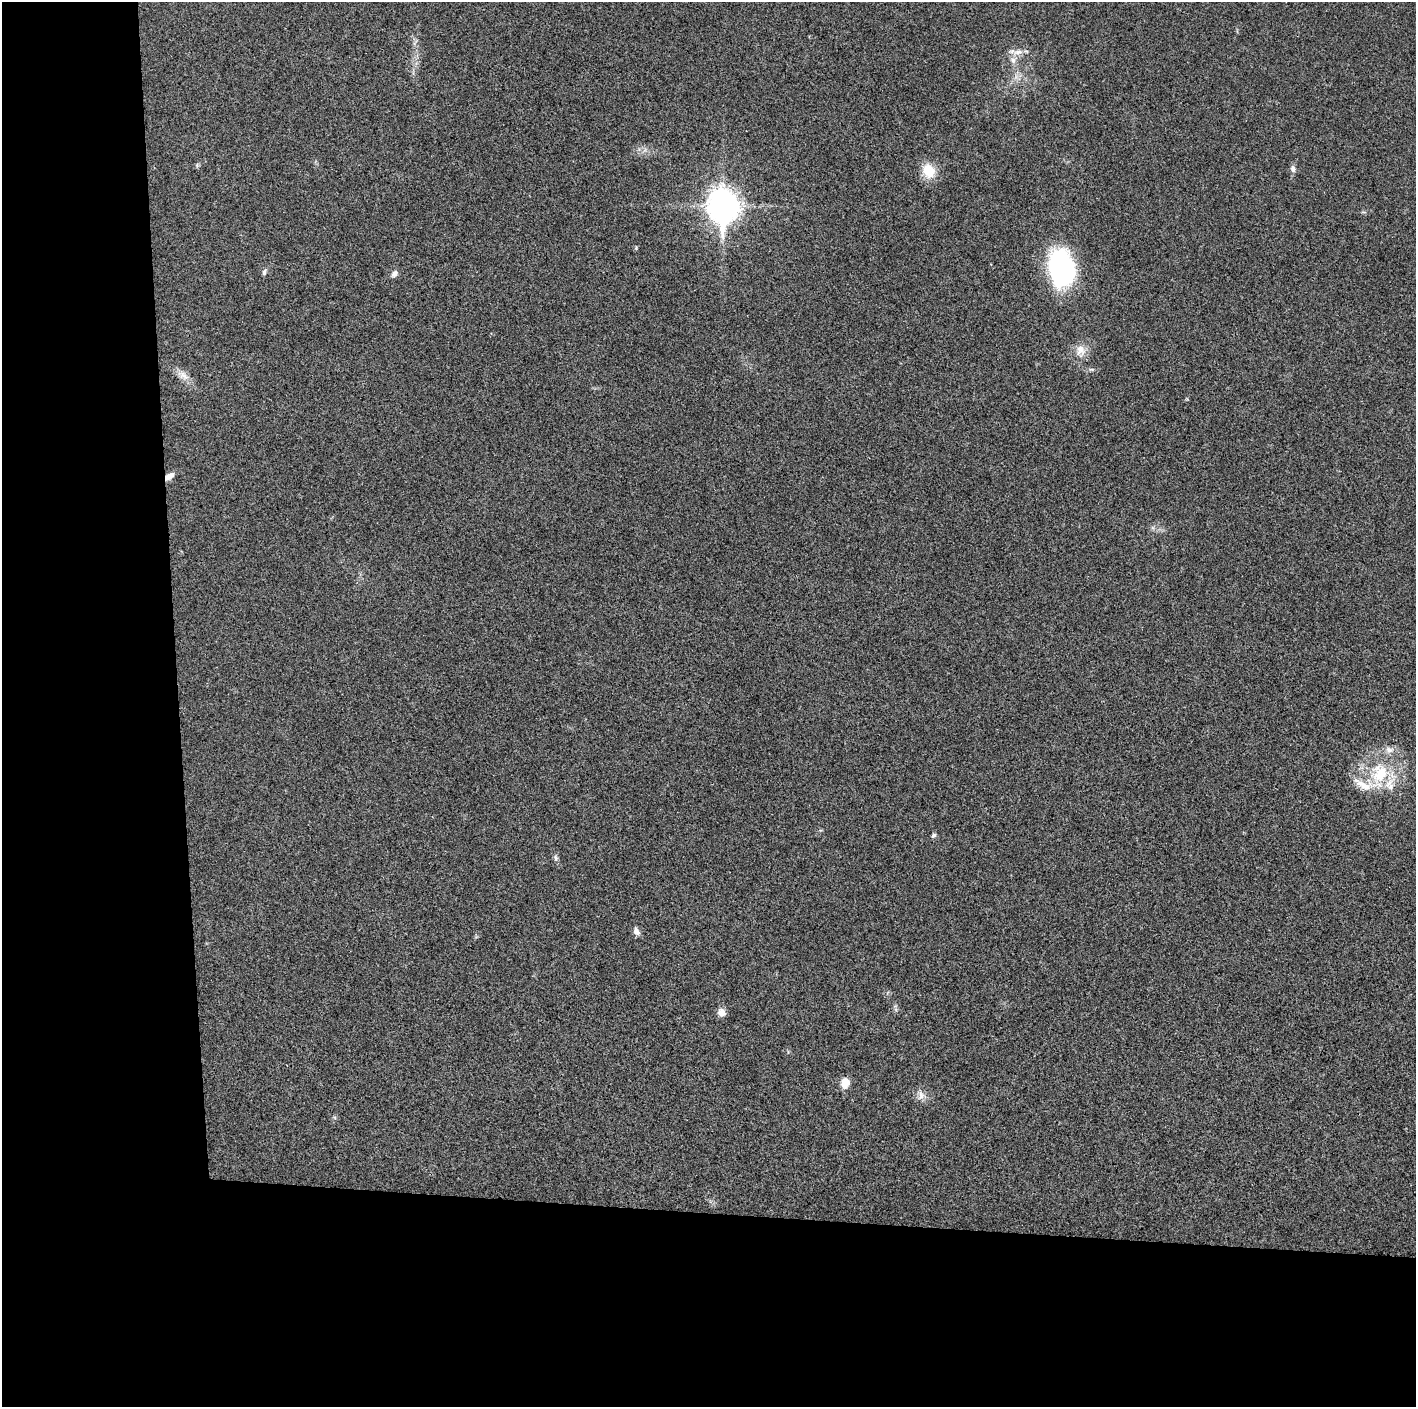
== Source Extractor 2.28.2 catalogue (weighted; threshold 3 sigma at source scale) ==
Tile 7 of 3 x 3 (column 1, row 3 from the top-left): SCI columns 3-1416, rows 2-1406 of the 4247 x 4221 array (HDU 1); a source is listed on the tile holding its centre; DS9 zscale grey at full resolution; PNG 1418 x 1409 px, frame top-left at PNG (2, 2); no overlay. Shown black and unused: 24% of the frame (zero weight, under 3 of 4 exposures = <1% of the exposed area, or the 3 px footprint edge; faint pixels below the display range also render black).
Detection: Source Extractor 2.28.2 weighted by HDU 2 'WHT'; one run over the whole footprint, this tile lists its part. Background 0.0243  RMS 0.0055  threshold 0.0246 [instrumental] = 3 sigma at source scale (4.5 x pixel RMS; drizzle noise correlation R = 1.50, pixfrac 1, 0.05/0.05 arcsec/px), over >= 5 px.
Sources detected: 23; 2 inside a brighter listed object's ellipse — not listed separately; the other 21 listed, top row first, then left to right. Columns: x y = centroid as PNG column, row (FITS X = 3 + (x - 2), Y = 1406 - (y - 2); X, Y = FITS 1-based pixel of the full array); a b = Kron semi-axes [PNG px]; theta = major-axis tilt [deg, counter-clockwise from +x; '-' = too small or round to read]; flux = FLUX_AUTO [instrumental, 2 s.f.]
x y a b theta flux
1018 52 15 7 7 4.1
1013 60 11 7 -62 3.1
197 165 6 5 - 0.86
1293 169 10 6 -79 1.9
928 171 16 13 -62 12
723 206 13 10 -87 800
636 248 5 4 - 0.65
1062 268 35 24 -79 92
264 272 10 5 69 1.4
394 274 10 7 50 2.2
1080 351 19 13 -84 6.6
183 375 19 10 -31 5
169 476 12 7 37 3.6
1380 774 39 27 66 34
933 835 7 6 - 1.2
556 858 9 6 -76 1.4
636 931 10 7 -60 2.6
896 1009 7 4 -89 1.1
721 1012 11 9 -31 3.2
845 1083 9 8 - 7.1
921 1095 14 9 89 3.6
Overlapping masked pixels (flux is a lower limit): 1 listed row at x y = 169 476